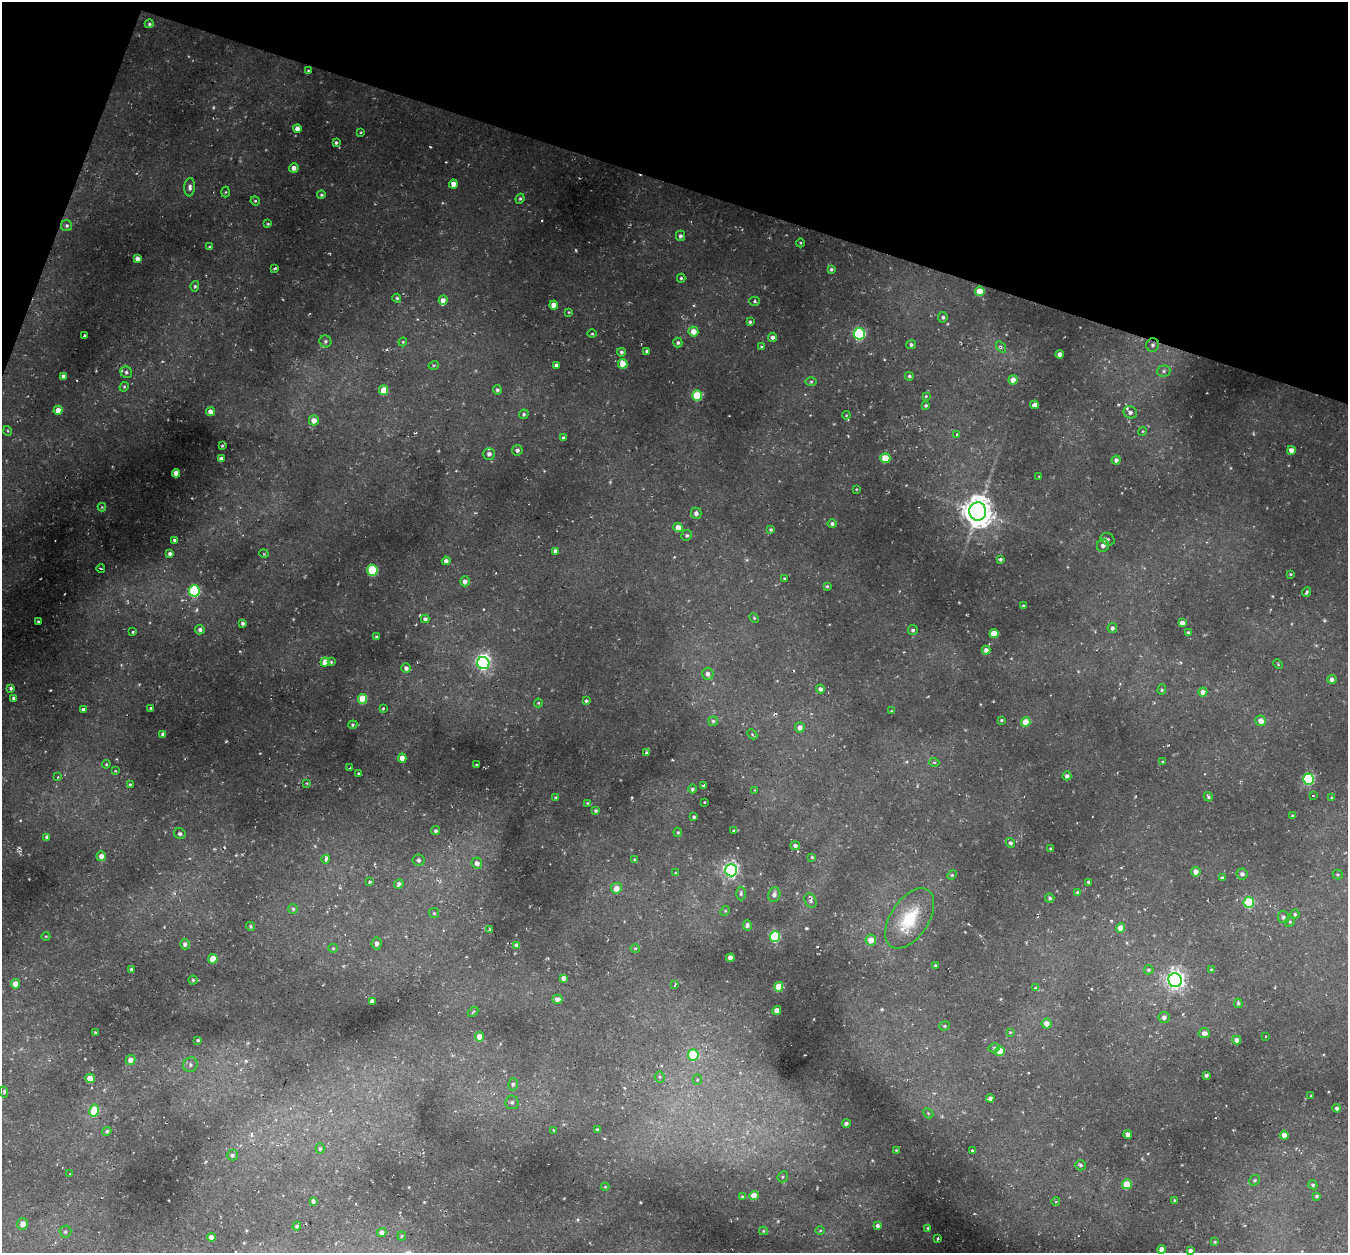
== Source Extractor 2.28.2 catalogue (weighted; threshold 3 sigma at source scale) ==
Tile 2 of 4 x 4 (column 2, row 1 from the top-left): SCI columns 1412-2757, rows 4012-5262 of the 5486 x 5531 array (HDU 1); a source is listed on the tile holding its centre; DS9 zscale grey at full resolution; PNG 1350 x 1255 px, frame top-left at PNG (2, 2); each listed source drawn as its Kron ellipse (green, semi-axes under 4 px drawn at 4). Shown black and unused: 16% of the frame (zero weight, under 2 of 3 exposures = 6% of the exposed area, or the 3 px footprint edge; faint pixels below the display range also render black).
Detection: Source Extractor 2.28.2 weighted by HDU 2 'WHT'; one run over the whole footprint, this tile lists its part. Background 0.0339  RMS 0.005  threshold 0.0223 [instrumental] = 3 sigma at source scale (4.5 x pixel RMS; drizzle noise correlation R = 1.50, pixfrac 1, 0.05/0.05 arcsec/px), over >= 5 px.
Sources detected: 318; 2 too faint to see at this stretch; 1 inside a brighter object's white glare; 9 cosmic-ray / hot-pixel residue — neither listed nor drawn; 3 inside a brighter listed object's ellipse — not listed separately; the other 303 listed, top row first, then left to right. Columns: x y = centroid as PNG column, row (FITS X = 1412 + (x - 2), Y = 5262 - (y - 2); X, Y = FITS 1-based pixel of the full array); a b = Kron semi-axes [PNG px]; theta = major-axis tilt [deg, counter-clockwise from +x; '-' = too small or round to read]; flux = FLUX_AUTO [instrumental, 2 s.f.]
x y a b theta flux
149 24 5 4 - 0.84
308 71 3 3 - 0.43
297 128 4 4 - 3.4
361 132 4 3 - 0.49
336 143 3 3 - 0.84
294 168 5 4 - 2.4
453 184 4 4 - 3.7
190 187 9 5 85 1.6
225 192 5 3 - 0.49
321 195 4 4 - 0.67
520 199 5 4 - 0.74
255 201 5 4 - 0.53
268 224 3 3 - 0.56
67 226 5 5 - 1
680 236 5 4 - 1.4
800 243 4 3 - 0.44
210 247 3 3 - 0.53
137 259 4 4 - 2.4
274 268 4 2 - 0.78
831 269 4 4 - 0.8
681 278 4 4 - 0.72
195 286 5 4 - 0.8
980 291 5 4 - 11
397 298 4 4 - 0.75
443 300 5 4 - 2.9
755 301 5 4 - 0.79
554 305 4 4 - 3.9
569 312 4 4 - 0.42
943 317 5 4 - 1
750 322 4 3 - 0.88
693 331 5 5 - 4.8
592 334 4 3 - 0.45
859 334 6 5 - 63
84 336 3 2 - 0.58
772 337 4 4 - 1.6
325 341 6 5 - 1.2
403 342 4 4 - 0.54
678 343 5 4 - 0.89
911 345 5 4 - 1.2
1153 345 7 6 - 1.4
761 347 4 3 - 0.47
1001 347 6 3 -55 0.78
647 351 4 4 - 1.3
621 352 4 4 - 0.97
1060 354 4 4 - 2.9
623 364 5 4 - 8.5
434 365 5 3 - 0.52
556 365 3 3 - 1.1
1164 371 6 5 - 1.1
126 372 6 5 - 1.1
64 376 4 4 - 2.2
909 376 4 4 - 0.74
1013 380 4 4 - 3.3
811 381 6 4 1 0.64
124 387 5 4 - 0.56
384 390 5 4 - 9.3
497 390 4 4 - 1.1
697 396 5 5 - 25
926 396 4 4 - 0.65
926 405 4 4 - 0.8
1035 405 4 4 - 2.2
58 410 4 4 - 4.8
211 412 4 4 - 3
1130 412 7 6 - 1.6
524 414 5 4 - 0.8
846 415 4 3 - 0.38
314 420 5 5 - 3.8
8 431 5 3 - 0.48
1143 431 4 3 - 0.45
957 434 3 3 - 0.76
563 438 4 3 - 0.99
222 446 3 2 - 0.52
517 450 5 5 - 1.2
1291 450 4 4 - 3
489 454 6 5 - 1.9
885 458 5 5 - 13
221 459 4 4 - 1.7
1116 460 4 4 - 1.4
176 473 4 4 - 4.9
1039 476 4 2 - 0.28
856 489 3 3 - 0.36
102 507 4 4 - 0.48
978 511 9 8 - 710
696 513 5 5 - 1.7
832 524 4 4 - 1.1
678 528 4 4 - 5.5
771 530 4 4 - 0.73
687 535 5 5 - 0.84
1108 539 7 5 -28 1.2
175 540 3 3 - 1
1103 545 6 6 - 2.2
556 551 4 4 - 2.5
170 553 3 3 - 1.1
264 554 5 3 - 0.37
1000 559 3 3 - 0.9
446 561 4 4 - 1.6
101 569 4 2 - 0.44
372 570 5 5 - 37
1291 574 3 3 - 0.51
785 579 3 3 - 0.63
465 581 5 4 - 2.1
827 586 3 3 - 0.58
194 591 6 5 - 54
1306 592 5 3 - 0.88
1023 605 3 3 - 0.44
754 618 6 3 -45 0.58
425 619 4 4 - 1.4
38 621 3 2 - 0.42
243 623 4 3 - 1.1
1182 623 4 4 - 3
1112 628 5 4 - 1.1
200 630 5 5 - 1.4
913 630 5 4 - 1.2
132 632 3 3 - 0.59
1188 633 3 3 - 0.92
994 634 4 4 - 10
376 637 3 3 - 0.57
986 650 4 4 - 2.2
325 662 4 4 - 5.6
331 662 4 4 - 0.64
483 663 6 6 - 100
1278 664 5 3 - 0.44
406 668 5 4 - 1.8
708 674 6 5 - 1.9
1332 679 4 4 - 1.7
11 688 3 3 - 0.89
820 689 4 4 - 1.5
1162 690 5 4 - 0.65
1203 692 4 4 - 2.8
14 698 3 3 - 0.94
363 699 5 4 - 18
586 701 4 3 - 0.82
538 703 4 4 - 0.5
151 708 4 3 - 0.57
383 708 3 2 - 0.68
83 709 4 3 - 1.2
891 711 2 2 - 0.36
1001 720 3 3 - 0.54
713 721 5 4 - 0.81
1261 721 5 5 - 4
1026 722 5 4 - 9.4
353 725 5 4 - 0.61
800 727 5 5 - 2.3
163 734 4 3 - 1.2
752 734 6 4 -45 0.61
647 753 4 3 - 1.3
402 758 4 4 - 4.4
934 762 5 3 - 0.53
1162 762 4 3 - 0.4
106 764 4 4 - 0.6
476 765 3 2 - 0.37
350 768 3 3 - 0.65
115 771 4 4 - 0.53
358 773 3 3 - 0.69
1067 776 4 4 - 1.7
58 777 4 3 - 0.72
1309 779 5 5 - 49
307 783 4 3 - 0.4
130 784 4 4 - 0.64
704 785 4 3 - 1.6
692 789 4 4 - 0.83
755 790 3 3 - 0.37
1313 796 3 3 - 0.68
1208 797 5 4 - 0.81
556 798 3 3 - 0.58
1331 798 3 3 - 0.38
704 802 2 2 - 0.29
587 803 3 3 - 0.41
596 811 4 4 - 0.76
1292 816 3 3 - 0.53
694 817 3 3 - 0.66
734 830 3 2 - 0.57
436 831 4 4 - 1.1
678 832 4 4 - 0.53
180 834 6 5 - 1.1
47 837 4 3 - 1
1010 843 5 4 - 0.99
795 846 5 4 - 1.3
1051 849 3 3 - 0.81
101 856 5 4 - 2.9
812 857 4 3 - 0.49
326 859 4 3 - 3.9
418 860 6 5 - 1.3
635 860 4 3 - 0.78
477 863 6 5 - 2.4
731 870 6 6 - 120
1196 872 5 5 - 3.1
676 873 4 4 - 0.65
1242 874 5 5 - 1.7
1338 874 5 5 - 0.67
952 875 5 4 - 0.58
1222 878 4 3 - 1.1
370 882 4 3 - 0.62
1088 882 3 3 - 0.76
399 884 5 4 - 1.5
616 888 5 5 - 4.4
1077 892 4 3 - 0.86
741 893 7 4 88 0.93
774 895 7 6 - 1.5
1050 898 4 4 - 0.99
811 901 7 5 -64 1.2
1249 902 5 5 - 38
293 909 5 5 - 0.84
725 911 5 4 - 0.51
434 913 5 5 - 0.67
1295 914 5 4 - 0.84
1283 917 6 5 - 1.1
910 918 34 19 56 22
1290 922 5 4 - 0.68
747 925 5 4 - 1.2
251 926 5 4 - 0.66
1121 928 5 4 - 4.6
490 929 3 3 - 0.42
46 936 4 3 - 0.38
775 936 5 5 - 38
871 940 5 5 - 5.1
377 943 6 5 - 1.5
185 944 5 5 - 1.4
517 945 4 4 - 2
333 948 5 4 - 0.58
635 948 5 3 - 0.62
730 958 4 4 - 4.1
213 959 4 4 - 8.8
935 965 3 3 - 0.61
132 970 4 3 - 1.1
1149 970 5 4 - 0.69
1211 970 4 3 - 0.61
564 978 4 4 - 3
193 980 4 4 - 0.65
1175 980 7 6 - 200
15 984 5 4 - 5.2
675 985 4 3 - 1.1
779 987 5 4 - 12
1035 988 3 3 - 1.1
557 999 5 4 - 2
372 1001 4 4 - 2.2
1238 1003 5 3 - 0.79
777 1010 4 4 - 4.3
473 1012 6 3 46 0.62
1164 1017 5 5 - 1.7
1047 1023 5 5 - 4
945 1026 5 4 - 0.65
95 1032 3 2 - 0.47
1010 1032 4 3 - 0.43
1204 1033 5 5 - 2.4
479 1037 5 4 - 4.8
1265 1037 3 2 - 0.42
198 1040 3 3 - 0.62
1237 1040 4 4 - 2.6
994 1048 5 4 - 0.87
1000 1051 5 5 - 8.6
693 1055 5 5 - 30
131 1060 5 4 - 3.8
190 1065 7 7 - 1.5
1206 1075 3 3 - 1.1
660 1077 5 5 - 0.88
90 1078 4 4 - 7.8
697 1079 5 4 - 0.85
513 1084 6 5 - 0.94
4 1092 5 4 - 0.65
1311 1096 3 3 - 0.36
990 1098 4 4 - 2
512 1102 7 6 - 1.4
1337 1108 4 4 - 1.2
94 1111 6 5 - 16
928 1113 5 4 - 0.68
846 1123 4 4 - 1.2
553 1130 4 2 - 0.34
597 1130 3 3 - 0.8
107 1131 5 4 - 1
1128 1134 4 4 - 2.7
1284 1135 4 4 - 2.9
320 1149 5 4 - 0.84
896 1150 3 2 - 0.42
972 1150 3 3 - 0.91
232 1155 5 5 - 1.2
1080 1165 5 5 - 1
70 1174 2 2 - 0.35
783 1177 6 5 - 0.76
1254 1180 6 5 - 0.79
1127 1184 5 5 - 14
1313 1185 5 4 - 0.98
605 1187 4 4 - 0.47
754 1196 4 4 - 8.3
1317 1196 4 4 - 0.83
742 1197 4 3 - 0.5
1175 1200 4 3 - 0.52
313 1201 4 3 - 1.3
1056 1201 4 3 - 0.44
23 1224 6 5 - 3.7
297 1226 4 4 - 0.78
878 1226 4 3 - 1
928 1228 3 3 - 0.52
763 1231 4 4 - 0.58
820 1231 5 3 - 0.43
65 1232 6 6 - 0.96
382 1233 5 4 - 2.6
402 1236 4 4 - 0.5
211 1237 4 4 - 2.9
938 1239 3 3 - 0.69
1215 1242 4 3 - 0.54
1162 1249 4 4 - 4.2
1190 1251 4 4 - 1.5
Overlapping masked pixels (flux is a lower limit): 2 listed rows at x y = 1153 345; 731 870
Isophote crosses this tile's border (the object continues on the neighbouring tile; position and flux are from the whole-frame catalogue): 1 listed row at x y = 1190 1251